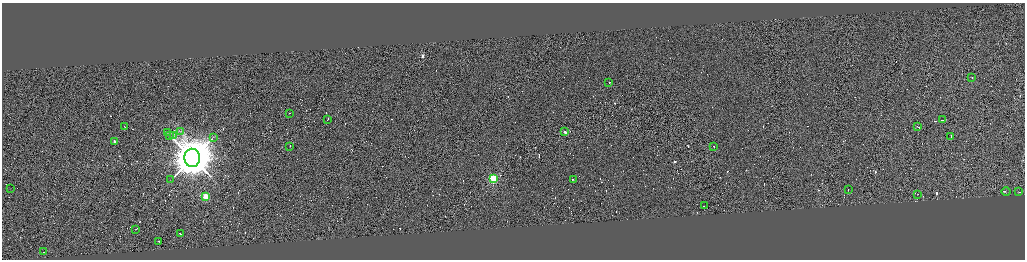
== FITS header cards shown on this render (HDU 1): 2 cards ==
NAXIS1  =                 4090
NAXIS2  =                 1030

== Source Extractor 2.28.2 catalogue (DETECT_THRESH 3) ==
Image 4090 x 1030 px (HDU 1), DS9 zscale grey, zoomed out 1/4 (1 PNG px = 4 x 4 image px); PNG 1027 x 262 px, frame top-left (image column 1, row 1029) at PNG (2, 3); each listed source drawn as its Kron ellipse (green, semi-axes under 4 px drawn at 4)
Background 0.698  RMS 4.2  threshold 12.5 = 3 sigma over >= 5 px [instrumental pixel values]
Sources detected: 402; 370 cannot appear on this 1/4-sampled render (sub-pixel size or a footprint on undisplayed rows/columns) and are neither listed nor drawn; the other 32 listed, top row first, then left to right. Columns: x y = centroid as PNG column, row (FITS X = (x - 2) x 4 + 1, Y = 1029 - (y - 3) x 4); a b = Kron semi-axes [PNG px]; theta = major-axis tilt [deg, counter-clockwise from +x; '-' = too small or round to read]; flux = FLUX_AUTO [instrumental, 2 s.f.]
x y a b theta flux
972 78 2 1 - 2.4e+03
609 83 2 1 - 3.6e+04
290 113 2 1 - 1.2e+04
328 119 2 1 - 3.3e+04
942 120 2 1 - 2.6e+04
125 127 2 1 - 3.4e+04
918 127 2 1 - 1.6e+04
181 132 3 1 - 1.4e+03
565 132 2 1 - 3.1e+04
167 133 2 1 - 6.7e+02
170 136 2 1 - 1.1e+03
174 136 3 2 - 2.5e+03
951 136 2 1 - 2.8e+04
213 137 3 2 - 1.6e+03
115 142 2 1 - 2.8e+04
714 146 2 1 - 7.4e+04
290 147 2 1 - 2.9e+04
192 158 9 8 - 1.2e+07
493 178 2 2 - 3.5e+05
171 180 2 1 - 6.7e+02
573 180 3 1 - 2.2e+04
11 189 2 1 - 3.1e+02
849 190 2 1 - 1.1e+04
1006 192 5 1 - 4.2e+04
1019 192 2 1 - 3.2e+04
918 195 2 1 - 2.0e+04
206 196 2 2 - 1.5e+05
704 206 2 1 - 1.9e+04
136 229 2 1 - 2.4e+04
180 234 2 1 - 2.6e+04
158 241 2 1 - 5.8e+04
44 252 2 1 - 1.6e+04
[370 sub-pixel or undisplayed-footprint detections neither listed nor drawn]